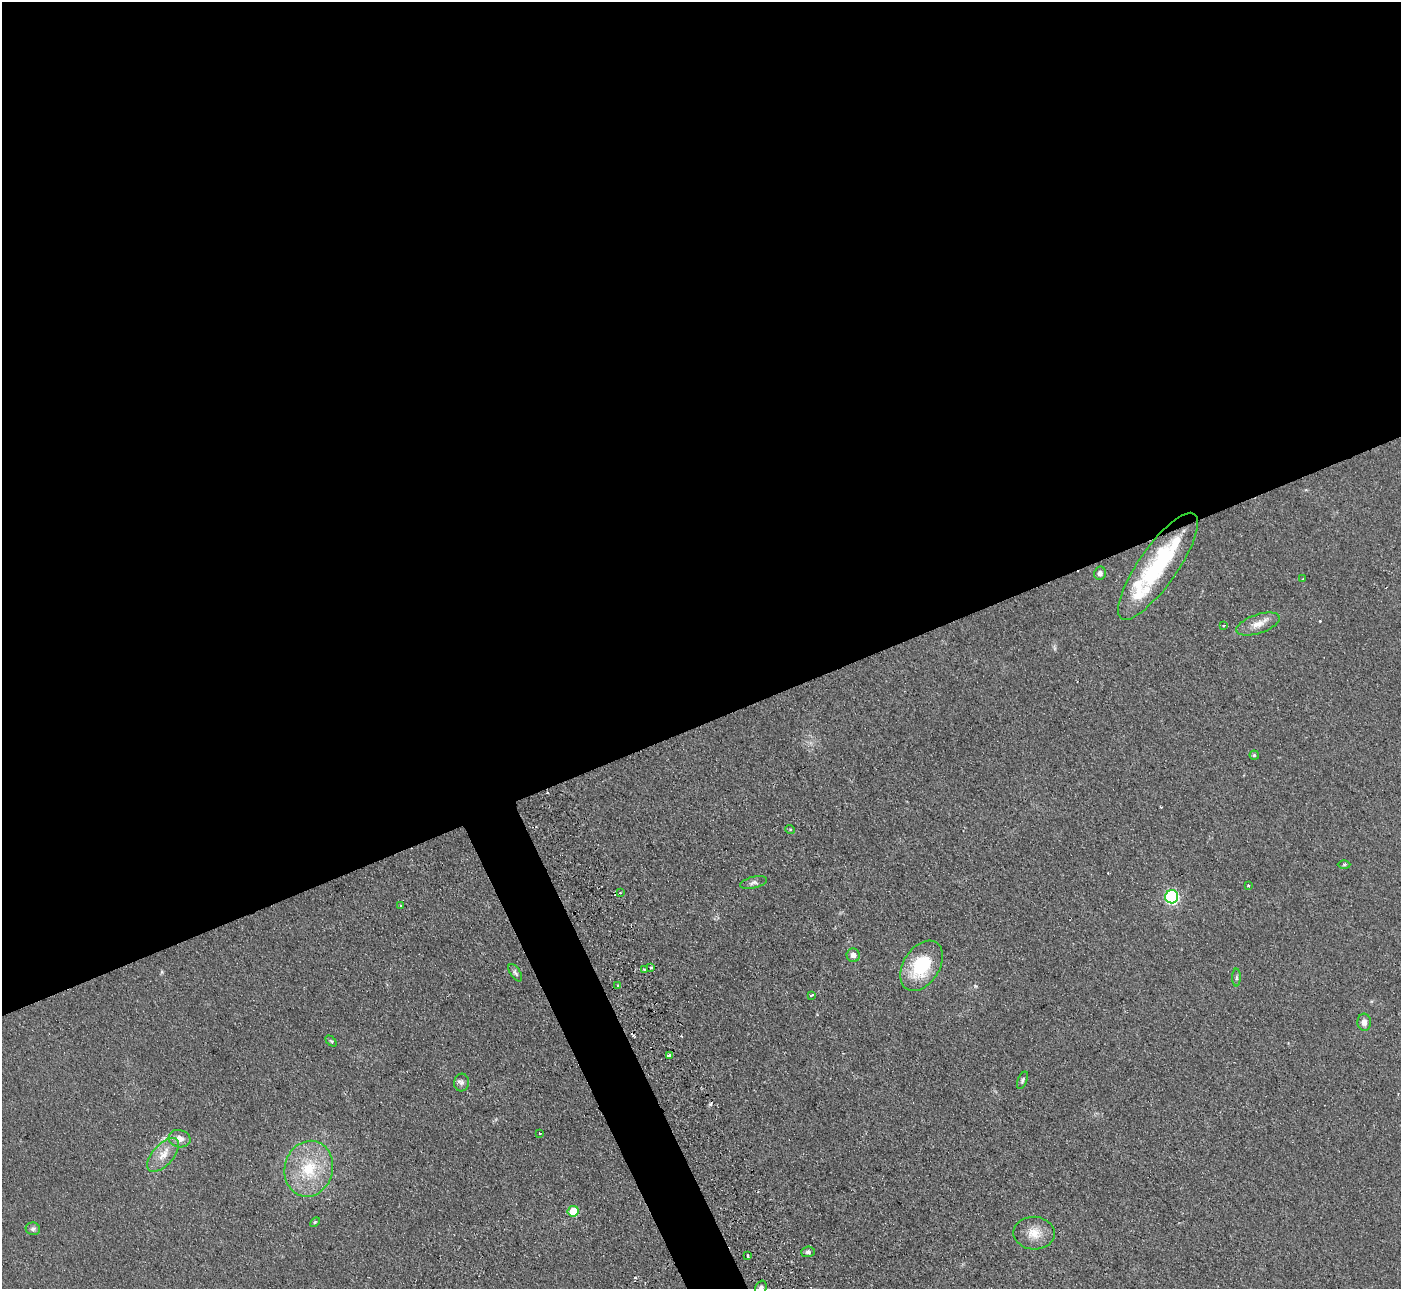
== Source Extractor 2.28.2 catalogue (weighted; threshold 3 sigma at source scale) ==
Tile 2 of 4 x 4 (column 2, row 1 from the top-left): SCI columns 1400-2798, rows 4148-5434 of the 5647 x 5607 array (HDU 1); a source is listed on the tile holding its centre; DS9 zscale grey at full resolution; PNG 1403 x 1291 px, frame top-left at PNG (2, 2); each listed source drawn as its Kron ellipse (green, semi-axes under 4 px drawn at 4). Shown black and unused: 58% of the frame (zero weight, under 2 of 3 exposures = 3% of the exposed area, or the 3 px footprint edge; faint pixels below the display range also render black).
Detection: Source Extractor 2.28.2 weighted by HDU 2 'WHT'; one run over the whole footprint, this tile lists its part. Background 0.0882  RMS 0.0083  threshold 0.0373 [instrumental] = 3 sigma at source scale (4.5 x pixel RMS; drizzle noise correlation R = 1.50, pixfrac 1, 0.05/0.05 arcsec/px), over >= 5 px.
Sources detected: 44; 4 cosmic-ray / hot-pixel residue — neither listed nor drawn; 3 inside a brighter listed object's ellipse — not listed separately; the other 37 listed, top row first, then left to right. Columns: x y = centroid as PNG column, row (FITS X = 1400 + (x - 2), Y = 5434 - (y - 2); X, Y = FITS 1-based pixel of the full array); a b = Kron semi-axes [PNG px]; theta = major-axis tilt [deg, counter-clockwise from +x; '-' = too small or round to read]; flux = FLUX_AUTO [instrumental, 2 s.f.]
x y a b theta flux
1158 566 64 19 55 81
1100 573 6 6 - 2.7
1303 579 3 3 - 1
1258 624 22 9 18 9.2
1223 626 3 3 - 0.82
1254 755 4 4 - 1.2
790 829 5 3 - 0.81
1344 865 6 4 1 1
753 883 13 6 13 2.7
1248 886 3 2 - 0.96
620 893 3 2 - 0.82
1172 897 6 6 - 130
401 905 4 3 - 0.75
853 955 7 6 - 4
921 966 27 18 57 41
651 968 3 3 - 1.9
644 969 3 2 - 0.92
515 973 10 5 -57 2
1236 978 9 4 89 1.7
618 986 3 3 - 1.6
812 995 4 3 - 3.1
1364 1022 8 7 - 4.9
331 1041 6 4 -44 1
669 1056 3 3 - 120
1022 1080 9 4 67 1.8
461 1083 9 7 81 2.6
540 1133 3 3 - 1.8
180 1139 11 8 -14 5.8
163 1155 21 10 49 11
309 1169 28 24 74 38
573 1211 5 5 - 18
315 1222 6 3 44 0.88
33 1229 7 6 - 2.1
1034 1233 20 16 -1 13
808 1252 7 5 3 1.7
748 1256 3 3 - 2.2
761 1288 8 5 62 2.7
Overlapping masked pixels (flux is a lower limit): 1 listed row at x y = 1158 566
Isophote crosses this tile's border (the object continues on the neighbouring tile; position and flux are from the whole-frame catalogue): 1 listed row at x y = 761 1288